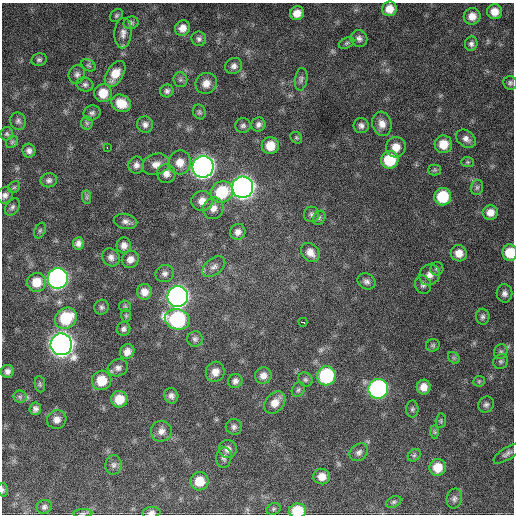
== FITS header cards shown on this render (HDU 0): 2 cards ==
NAXIS1  =                  512 / Axis length
NAXIS2  =                  512 / Axis length

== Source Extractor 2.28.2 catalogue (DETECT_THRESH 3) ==
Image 512 x 512 px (HDU 0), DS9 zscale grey, 1 PNG px = 1 image px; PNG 516 x 516 px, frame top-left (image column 1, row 512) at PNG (2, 3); each listed source drawn as its Kron ellipse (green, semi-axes under 4 px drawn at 4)
Background 879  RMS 25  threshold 74.5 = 3 sigma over >= 5 px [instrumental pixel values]
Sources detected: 143; all 143 listed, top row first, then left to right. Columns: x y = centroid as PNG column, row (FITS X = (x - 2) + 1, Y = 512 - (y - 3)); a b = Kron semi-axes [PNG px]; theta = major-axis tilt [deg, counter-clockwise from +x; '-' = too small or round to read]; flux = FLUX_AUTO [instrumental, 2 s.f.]
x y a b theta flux
389 9 7 7 - 1.9e+04
495 12 7 7 - 1.7e+04
297 13 7 6 - 1.6e+04
116 16 7 5 47 3.2e+03
472 16 8 8 - 1.5e+04
131 23 7 6 - 4.0e+03
183 28 8 7 - 1.3e+04
123 33 15 8 87 1.0e+04
359 38 8 8 - 6.5e+03
199 39 7 7 - 5.2e+03
347 43 8 5 27 3.4e+03
471 44 7 6 - 5.0e+03
39 60 8 6 12 4.2e+03
88 65 7 5 -34 3.5e+03
234 66 9 7 32 7.0e+03
77 74 9 8 - 5.9e+03
115 74 14 8 58 2.5e+04
301 79 11 6 81 5.3e+03
180 80 7 7 - 4.2e+03
206 83 11 10 - 1.5e+04
510 83 7 6 - 4.0e+03
85 84 8 7 - 4.9e+03
167 91 7 6 - 5.3e+03
103 93 9 8 - 2.9e+04
121 103 10 8 -28 2.9e+04
199 112 7 6 - 3.6e+03
92 113 8 7 - 5.1e+03
18 121 9 7 -68 5.2e+03
87 123 6 6 - 3.5e+03
145 124 8 8 - 7.1e+03
258 124 7 7 - 6.2e+03
382 124 12 9 -76 1.5e+04
243 125 8 7 - 4.7e+03
361 126 8 7 - 6.4e+03
7 134 6 6 - 3.2e+03
296 138 6 5 - 2.7e+03
466 139 11 8 -36 9.0e+03
12 142 6 5 - 2.7e+03
443 144 9 9 - 2.5e+04
270 146 8 8 - 2.8e+04
396 147 10 9 - 2.0e+04
107 148 3 2 - 2.9e+03
29 151 7 6 - 6.6e+03
390 160 9 8 - 6.9e+04
180 162 12 11 - 2.0e+04
468 162 6 5 - 2.8e+03
156 164 14 10 18 1.4e+04
136 165 8 8 - 7.5e+03
203 167 11 10 - 1.4e+06
435 170 6 5 - 3.0e+03
166 173 9 9 - 1.2e+04
49 180 8 7 - 5.5e+03
14 187 6 5 - 3.0e+03
243 187 10 10 - 1.4e+06
477 187 8 6 75 3.7e+03
222 192 11 10 - 7.4e+04
5 195 8 7 - 6.4e+03
87 197 7 4 -89 3.6e+03
443 197 9 8 - 6.7e+04
202 201 11 10 - 1.7e+04
12 207 9 6 56 5.3e+03
213 208 11 10 - 1.3e+04
490 212 8 7 - 1.4e+04
311 214 7 7 - 5.1e+03
319 218 7 6 - 3.8e+03
125 221 12 7 -12 7.4e+03
40 230 8 5 63 3.1e+03
238 232 8 7 - 8.4e+03
78 243 6 5 - 7.3e+03
124 245 8 7 - 9.5e+03
310 252 10 8 -51 1.4e+04
459 253 8 8 - 1.7e+04
510 253 8 7 - 3.6e+04
111 257 9 8 - 8.2e+03
130 259 9 8 - 1.0e+04
214 267 13 8 38 8.6e+03
437 269 6 6 - 3.5e+03
165 273 9 8 - 7.2e+03
429 275 11 10 - 1.3e+04
58 278 10 10 - 7.5e+05
366 281 9 7 -32 6.4e+03
37 282 9 9 - 2.8e+04
423 285 9 8 - 6.1e+03
144 292 8 7 - 1.4e+04
504 293 9 8 - 7.2e+03
178 297 10 10 - 1.1e+06
125 306 6 5 - 2.6e+03
102 307 7 7 - 4.4e+03
126 316 6 5 - 2.4e+03
483 317 8 7 - 4.7e+03
66 318 12 10 38 7.3e+04
177 319 13 10 -14 2.1e+05
303 322 4 3 - 9.6e+03
124 329 7 6 - 5.2e+03
195 339 7 7 - 5.0e+03
61 344 11 10 - 1.7e+06
433 345 7 6 - 3.3e+03
127 352 8 7 - 1.2e+04
501 352 7 6 - 4.2e+03
454 358 6 5 - 3.0e+03
501 361 8 7 - 3.7e+03
118 368 10 8 19 8.0e+03
7 371 6 6 - 6.7e+03
215 372 10 9 - 1.5e+04
263 375 8 8 - 1.1e+04
326 376 9 9 - 1.5e+05
305 379 7 6 - 3.9e+03
102 380 10 9 - 3.8e+04
235 381 7 7 - 6.6e+03
479 381 6 5 - 2.6e+03
40 384 8 5 -82 3.2e+03
424 387 7 7 - 1.5e+04
378 389 10 9 - 4.3e+05
298 390 8 6 57 3.5e+03
171 396 8 7 - 6.8e+03
20 397 6 6 - 4.1e+03
119 399 8 8 - 3.0e+04
275 403 12 9 50 1.7e+04
486 405 8 7 - 5.2e+03
35 409 6 6 - 5.8e+03
412 409 8 6 89 3.7e+03
57 419 9 9 - 1.1e+04
441 421 7 5 84 2.7e+03
234 427 8 8 - 5.6e+03
161 431 10 10 - 1.1e+04
435 432 7 4 -88 2.9e+03
228 449 9 9 - 1.0e+04
359 452 10 8 40 6.3e+03
507 454 15 6 33 6.8e+03
414 455 7 5 44 3.6e+03
224 458 10 7 85 6.4e+03
114 465 10 8 90 6.6e+03
438 467 8 8 - 2.8e+04
322 476 8 7 - 1.6e+04
199 481 9 9 - 3.1e+04
3 490 7 5 -77 2.8e+03
454 498 10 7 78 5.8e+03
394 502 8 5 27 3.3e+03
44 507 8 7 - 5.0e+03
274 509 7 5 22 3.1e+03
297 511 8 7 - 5.5e+04
83 513 9 3 4 2.8e+03
151 513 9 5 8 6.2e+03
At the frame edge (FLAGS 8, measured only in part): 6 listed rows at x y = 5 195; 510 253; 3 490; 297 511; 83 513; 151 513